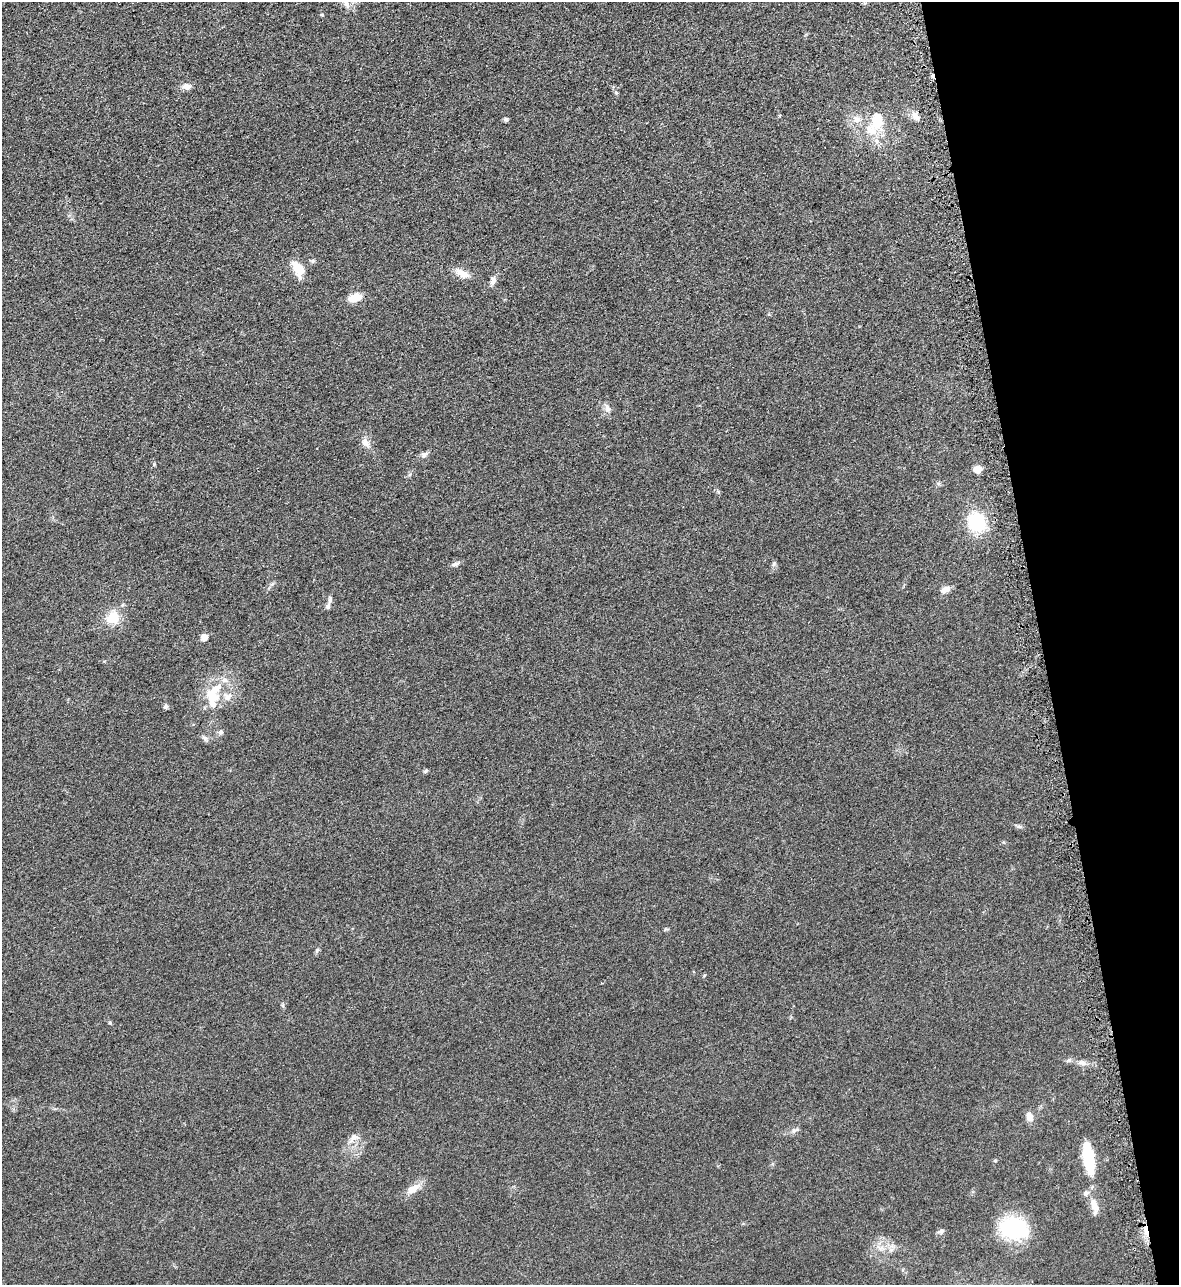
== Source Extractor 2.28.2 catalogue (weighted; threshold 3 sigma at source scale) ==
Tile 12 of 4 x 4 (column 4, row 3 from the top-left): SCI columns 3715-4891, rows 1335-2617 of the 5195 x 5235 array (HDU 1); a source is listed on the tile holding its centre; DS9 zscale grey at full resolution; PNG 1181 x 1287 px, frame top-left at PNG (2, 2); no overlay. Shown black and unused: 12% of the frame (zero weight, under 3 of 5 exposures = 4% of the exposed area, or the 3 px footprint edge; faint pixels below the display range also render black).
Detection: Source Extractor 2.28.2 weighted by HDU 2 'WHT'; one run over the whole footprint, this tile lists its part. Background 0.047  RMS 0.0063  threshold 0.0284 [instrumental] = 3 sigma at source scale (4.5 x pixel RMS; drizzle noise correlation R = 1.50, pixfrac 1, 0.05/0.05 arcsec/px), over >= 5 px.
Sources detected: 55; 2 cosmic-ray / hot-pixel residue — not listed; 6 inside a brighter listed object's ellipse — not listed separately; the other 47 listed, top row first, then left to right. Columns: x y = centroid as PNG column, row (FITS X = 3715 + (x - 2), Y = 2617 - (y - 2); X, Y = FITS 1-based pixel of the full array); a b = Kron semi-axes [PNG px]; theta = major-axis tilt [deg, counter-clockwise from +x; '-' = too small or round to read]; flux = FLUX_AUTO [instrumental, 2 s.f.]
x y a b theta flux
346 4 17 7 -55 4.4
322 15 4 4 - 0.58
187 87 9 6 -7 3.8
915 116 13 8 -45 3.6
506 119 5 5 - 1.1
856 120 12 10 -27 5
877 121 20 13 83 18
313 261 7 5 47 1.1
298 268 18 11 -56 11
464 274 19 9 -4 5.3
493 281 11 7 70 2.7
355 298 13 8 16 9.1
607 409 12 8 -73 2.9
365 443 12 9 -45 3.9
424 455 10 7 31 2
154 464 5 4 - 0.67
977 469 5 5 - 16
410 474 6 4 20 0.84
976 522 17 14 -59 36
774 563 8 4 59 1.1
455 564 10 5 17 1.8
945 589 12 8 23 3.4
328 606 8 5 74 1.6
113 618 16 14 33 12
204 637 7 6 - 3.9
224 680 9 7 -3 2.9
213 697 17 16 - 13
166 706 7 5 62 1.2
221 732 7 6 - 1.6
205 738 10 5 -52 1.6
425 771 6 5 - 1.1
1019 826 7 4 -19 1.1
317 950 8 5 66 1.1
110 1022 5 4 - 0.73
1068 1060 8 5 22 1.3
1082 1063 13 7 -12 2.9
1029 1116 13 9 -75 3.6
795 1130 12 6 19 2.1
354 1137 17 9 36 4.6
1088 1158 31 10 -81 30
995 1160 4 4 - 0.62
413 1189 19 9 32 6.7
1094 1206 21 8 -77 6.2
1013 1228 28 21 -12 47
941 1231 9 6 35 1.7
881 1248 9 7 0 3.1
891 1249 7 4 19 1.6
Isophote crosses this tile's border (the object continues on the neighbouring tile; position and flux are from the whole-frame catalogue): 1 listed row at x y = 346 4
Unlisted compact peaks at least as high as the median listed source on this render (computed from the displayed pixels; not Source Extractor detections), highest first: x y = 616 93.